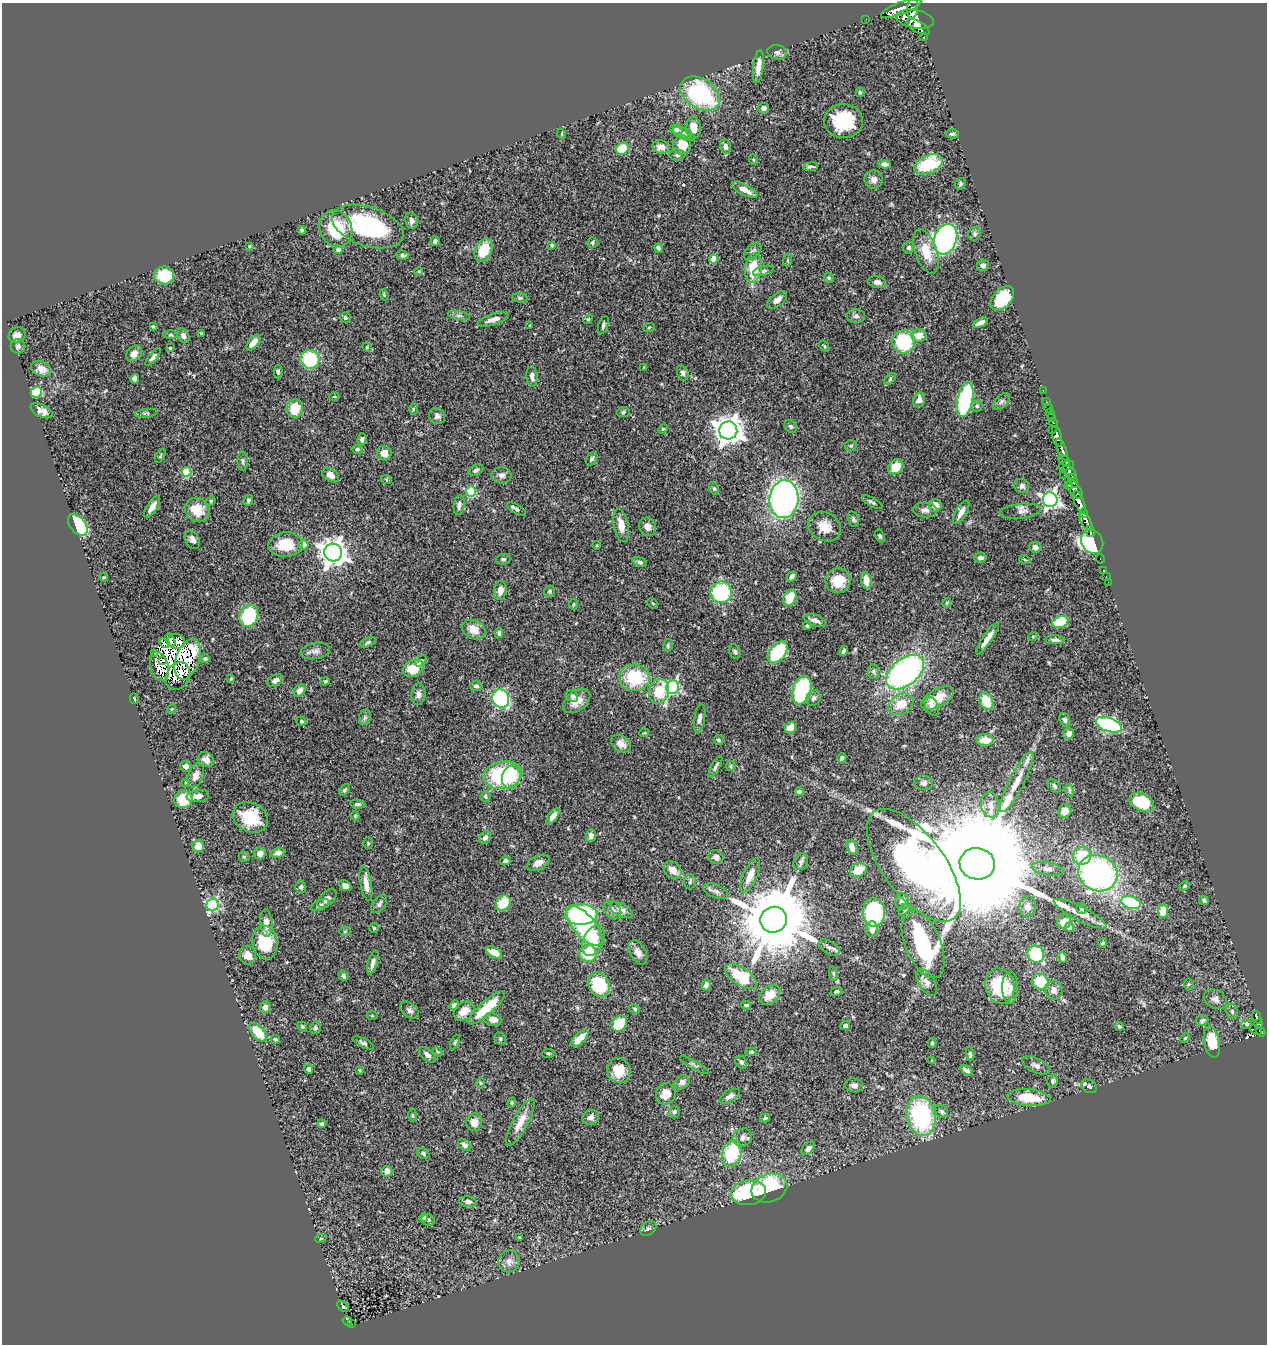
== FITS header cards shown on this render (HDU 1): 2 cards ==
NAXIS1  =                 1265
NAXIS2  =                 1342

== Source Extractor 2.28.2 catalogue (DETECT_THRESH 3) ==
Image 1265 x 1342 px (HDU 1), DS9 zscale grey, 1 PNG px = 1 image px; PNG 1269 x 1346 px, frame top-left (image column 1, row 1342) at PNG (2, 3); each listed source drawn as its Kron ellipse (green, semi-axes under 4 px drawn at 4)
Background 0.925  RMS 0.029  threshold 0.0863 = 3 sigma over >= 5 px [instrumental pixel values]
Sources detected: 432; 6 with non-positive FLUX_AUTO (blend fragments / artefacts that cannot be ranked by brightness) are neither listed nor drawn; the other 426 listed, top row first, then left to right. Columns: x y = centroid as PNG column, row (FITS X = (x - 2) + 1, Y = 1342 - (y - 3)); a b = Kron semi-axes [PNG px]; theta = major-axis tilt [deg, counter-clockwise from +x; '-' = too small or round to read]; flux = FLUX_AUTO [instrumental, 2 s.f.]
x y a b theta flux
901 8 21 6 21 980
913 8 11 5 84 380
866 19 2 2 - 2.5
915 19 19 9 -10 1600
918 27 12 5 -30 840
924 37 4 3 - 59
777 52 10 7 -8 6.4
758 67 16 5 83 18
860 92 5 4 - 3
700 94 21 14 -34 240
763 108 5 5 - 7.6
843 121 19 17 -3 85
693 128 11 7 -86 22
676 130 6 5 - 4.7
562 134 5 3 - 1.5
684 134 12 5 -26 6.7
952 134 6 4 0 3.9
682 145 9 9 - 34
661 147 9 6 -9 13
725 147 7 5 -78 6.5
622 149 6 5 - 55
677 155 8 5 1 4.6
754 160 5 3 - 1.9
884 164 6 4 -5 6.2
929 164 15 9 23 98
811 167 7 3 7 4.1
874 179 9 9 - 9.7
960 184 6 5 - 3.2
745 190 14 5 -27 18
412 221 8 6 -79 7.4
368 226 37 19 -17 230
336 229 19 16 -67 81
302 230 4 4 - 2.8
974 234 7 6 - 4.6
945 239 15 11 71 600
435 241 4 4 - 4.9
592 243 5 5 - 3.6
552 245 4 4 - 2.9
249 246 4 4 - 2.3
659 248 5 3 - 4.4
909 248 6 5 - 4.6
338 250 4 4 - 12
483 250 12 8 65 52
753 251 10 6 45 5.7
926 251 23 11 -71 41
402 255 6 4 -6 4.3
713 259 4 4 - 43
788 260 6 4 72 2.1
983 265 6 5 - 5.8
753 268 15 8 83 63
419 271 4 3 - 1.6
763 271 10 5 13 5.3
164 275 10 9 - 59
829 278 5 4 - 3.3
877 282 9 6 -9 7.9
384 295 6 3 -66 2.2
520 298 7 5 -7 3.4
1002 298 14 9 48 85
777 300 12 6 38 12
459 315 11 4 -11 5.8
856 316 9 7 -3 6.3
345 318 5 5 - 3.3
493 319 16 5 18 13
588 319 5 4 - 2.2
980 323 8 4 27 9.6
530 325 3 2 - 1.1
603 325 9 5 72 5.1
153 327 3 2 - 2.4
649 327 6 3 20 2.2
201 333 3 3 - 2.2
17 335 9 7 32 11
170 335 7 4 1 2.9
919 335 7 6 - 21
183 336 8 5 -58 5.8
904 342 12 11 - 140
253 343 9 5 51 22
18 346 7 7 - 5.5
824 346 6 3 -53 2.1
367 347 5 4 - 2
170 348 3 3 - 2.1
134 354 9 7 43 13
153 357 11 4 51 5.6
310 359 9 9 - 110
644 367 4 3 - 1.6
41 369 10 7 -23 14
278 372 7 4 -88 3.7
683 373 8 5 -73 5.3
532 376 10 5 -85 8.8
135 379 4 4 - 10
890 379 7 4 47 3
1043 390 3 2 - 13
36 392 5 5 - 110
334 397 5 3 - 1.7
919 400 7 6 - 13
965 400 18 7 78 270
1001 401 10 6 45 6.2
1046 402 3 3 - 12
977 406 5 5 - 4.6
1049 408 4 3 - 20
295 409 9 8 - 47
413 409 6 4 89 2.5
42 411 12 6 -25 12
623 412 6 5 - 3.3
146 413 10 4 6 4.3
1051 414 6 3 -81 24
437 416 8 7 - 7.3
1052 418 3 3 - 18
1053 423 4 3 - 29
791 426 7 5 -50 3.8
663 429 5 4 - 2.2
728 430 9 9 - 2300
1052 430 3 2 - 16
1057 436 10 4 -76 610
362 439 6 4 77 5.5
851 446 6 5 - 3.6
357 449 5 4 - 3
1062 449 12 3 -69 340
384 453 7 7 - 16
160 456 7 3 61 2.2
592 459 7 5 59 4.3
1064 460 6 4 -33 78
243 461 10 5 -89 4.7
1066 466 8 4 16 75
896 467 8 7 - 34
476 470 8 5 30 4.2
186 472 5 5 - 92
1070 472 8 4 -42 300
331 475 9 6 -34 15
502 475 10 8 -2 9
1064 475 2 2 - 2.9
386 479 5 3 - 1.9
1073 481 7 3 -71 160
1069 485 4 3 - 81
1022 486 7 7 - 7.1
714 489 7 4 -63 3.1
1075 489 11 5 -53 320
471 492 5 5 - 120
784 499 19 14 84 620
248 500 5 5 - 3.7
1050 500 7 7 - 640
211 501 5 4 - 2.5
872 502 12 3 -30 3.9
1079 502 11 5 -68 970
459 505 10 5 82 8.9
935 505 6 6 - 16
152 507 12 5 58 14
516 509 11 4 -30 4.3
197 510 13 11 -39 39
925 510 12 7 -3 10
1020 511 20 7 6 10
961 512 13 5 60 14
1084 513 5 3 - 190
853 519 8 5 -72 4.2
1086 522 10 5 -63 650
78 525 12 7 -50 130
621 526 16 7 -79 22
648 527 9 8 - 12
825 527 17 14 -29 26
1090 532 5 3 - 86
880 536 7 4 -66 3.4
192 540 10 6 -59 8.4
1092 542 12 10 -60 530
286 545 17 12 3 51
304 545 5 5 - 15
597 545 4 3 - 1.6
1035 547 6 5 - 9.1
333 552 9 8 - 2200
980 558 6 5 - 8
503 559 7 5 2 3.6
1100 559 5 3 - 13
1025 560 5 3 - 2
640 562 7 4 -19 4.9
1104 570 3 2 - 13
1106 576 3 2 - 1.7
104 577 4 3 - 2.3
792 577 5 4 - 7.8
866 580 8 5 -80 25
838 581 12 12 - 40
1108 582 2 2 - 15
500 590 9 6 81 13
550 591 6 5 - 3.9
721 592 11 10 - 130
790 598 8 6 67 41
653 603 6 3 -46 2
947 603 5 3 - 2.1
574 604 5 3 - 1.9
249 616 11 9 67 130
815 620 11 5 -18 8.2
1060 622 8 5 20 57
807 626 4 4 - 2.6
474 630 12 9 -25 22
499 633 5 4 - 4
1033 636 5 3 - 1.7
987 638 19 5 55 16
170 640 7 4 -64 4.8
1055 640 10 4 -1 5
176 641 9 7 -21 2.1
368 642 8 4 25 3.8
164 643 5 3 - 0.77
668 645 6 5 - 3.3
315 651 15 8 10 10
844 651 5 4 - 3.5
735 652 7 5 -66 4.6
778 652 12 7 51 110
155 654 4 2 - 4.2
188 659 21 11 70 42
205 659 4 4 - 4.9
163 660 4 2 - 4.3
421 661 7 4 42 3.4
159 666 15 9 -73 6.3
413 668 11 8 26 46
873 671 7 5 -89 3.9
905 672 22 13 40 510
178 676 14 11 59 29
634 678 15 13 -3 99
231 679 4 3 - 2
275 680 8 5 28 9
325 681 4 4 - 2.8
476 686 6 5 - 5.2
673 687 7 6 - 310
802 690 14 9 73 210
300 691 7 5 45 12
659 691 12 10 73 61
418 694 11 7 87 9.1
572 696 6 5 - 4.6
813 698 8 6 60 6.2
938 698 18 9 29 34
134 699 5 2 - 3
501 699 9 8 - 280
577 701 15 10 37 23
986 701 9 6 -64 46
901 704 13 9 31 33
932 706 10 6 -64 9.2
172 709 5 3 - 1.7
365 717 8 6 74 4.9
700 718 14 5 80 8.1
1065 720 7 5 -71 4.4
301 721 5 4 - 3.1
1109 725 13 7 -19 320
790 728 6 5 - 29
644 733 5 3 - 1.5
1069 734 6 5 - 8.8
719 740 5 4 - 3.8
985 740 8 6 -1 26
621 744 11 7 -34 13
842 758 5 4 - 4.8
206 760 8 7 - 9.8
186 766 5 5 - 9.7
731 766 5 4 - 2.4
715 767 12 3 61 4.6
196 775 13 7 68 14
503 775 19 14 12 180
511 777 12 9 74 34
186 782 4 2 - 1.2
1017 782 34 7 63 32
924 783 9 7 -6 6.5
1054 786 8 5 -46 3.4
345 790 6 4 51 4.2
1069 790 6 4 -72 2.8
799 792 4 4 - 5.1
198 796 11 6 7 12
485 796 5 5 - 3.3
183 799 9 8 - 63
1142 802 12 8 -24 88
358 804 8 4 -5 3.9
990 805 13 9 -80 17
1065 811 7 6 - 15
355 816 4 4 - 1.9
553 816 9 4 54 11
250 817 18 14 -27 57
591 836 6 5 - 7.4
485 838 7 5 55 6.2
368 843 6 4 -88 2.6
198 846 6 6 - 20
852 847 7 5 -70 17
278 853 7 5 11 6.8
260 854 6 6 - 13
1082 856 9 9 - 62
244 857 5 5 - 2.4
716 857 8 6 -30 8.4
505 861 5 4 - 4.6
801 862 8 7 - 5.3
538 863 12 7 26 12
977 864 17 16 - 100000
914 865 67 30 -53 1500
1048 869 16 6 -9 10
673 870 10 7 -45 19
859 870 9 6 27 31
1098 873 20 17 -26 500
750 875 18 7 66 24
690 882 7 6 - 4.5
366 884 17 5 -79 18
345 886 6 4 -32 7.7
1185 886 6 4 40 2.8
301 887 6 5 - 5.7
716 891 13 6 -23 7.5
327 898 11 6 42 9.9
1204 901 5 4 - 5.1
902 902 8 7 - 8.4
503 903 8 7 - 44
1131 903 10 6 -18 120
379 904 10 6 55 5.7
213 905 6 6 - 320
320 905 9 5 25 5.1
1028 907 10 8 79 12
1081 908 5 5 - 3.8
612 910 10 7 -45 9.3
621 910 12 6 -27 8.8
906 911 7 6 - 5.1
1163 911 7 5 89 27
874 912 14 11 -88 190
1080 914 29 7 -27 23
581 915 16 10 3 160
773 920 13 12 - 25000
1064 922 7 6 - 22
266 923 14 6 -85 14
584 926 25 11 -50 300
1069 927 4 4 - 17
374 928 4 4 - 2.1
872 929 7 6 - 11
345 931 5 5 - 2.4
594 941 16 10 66 50
265 942 17 12 -80 65
1103 943 5 3 - 2.3
923 944 36 17 -67 240
829 947 11 6 -34 6.9
494 952 9 5 -29 24
638 952 13 7 -60 13
588 954 9 8 - 67
1036 954 9 8 - 120
248 955 9 8 - 16
1062 957 6 3 -79 6.4
373 963 12 5 74 8.9
833 974 7 3 -81 2.7
343 976 5 4 - 4.2
741 976 18 9 -34 75
927 982 14 8 -58 11
1040 982 8 7 - 61
1189 984 5 5 - 2.8
599 985 13 10 -64 110
706 985 6 4 76 7.1
1000 986 18 14 -74 76
1010 987 16 8 89 16
1054 990 9 8 - 12
836 991 6 4 21 2.6
770 995 12 8 37 28
1215 999 12 9 -29 11
454 1005 5 4 - 5.6
746 1005 5 3 - 2.7
265 1007 6 5 - 9.1
487 1008 24 6 42 63
634 1009 6 4 -29 2.4
410 1010 11 7 -39 7.3
464 1011 11 8 38 22
1232 1011 8 5 -76 4.1
372 1015 5 3 - 1.8
1257 1017 6 3 -69 43
493 1019 9 6 -14 15
1202 1020 6 5 - 5
619 1023 8 7 - 63
1258 1023 4 4 - 47
1246 1024 5 5 - 3
845 1026 4 4 - 6.9
1119 1026 4 4 - 3.9
302 1027 5 4 - 2.6
315 1028 6 5 - 3.6
1256 1030 6 3 -39 8.5
258 1032 11 6 -48 51
1261 1032 5 3 - 86
579 1038 11 5 43 26
1185 1038 5 3 - 2.2
275 1039 5 4 - 3
500 1039 6 5 - 3.4
455 1042 8 4 66 2.5
1212 1042 16 8 -78 49
363 1043 11 4 -27 5.1
932 1043 5 4 - 2.8
438 1052 5 3 - 2.2
751 1052 6 4 1 2.4
548 1053 6 3 8 1.7
970 1054 7 4 -81 3.2
427 1055 10 5 -43 8
932 1061 4 3 - 2
741 1062 7 5 -56 4.8
694 1065 16 3 -31 3.9
1036 1065 15 7 -26 8.9
309 1069 4 4 - 5.1
359 1070 4 3 - 2.1
966 1070 7 4 -32 6.4
619 1071 13 11 -76 38
1053 1081 6 5 - 4
682 1082 8 6 39 9.2
480 1083 5 3 - 1.9
854 1085 9 7 -8 8.2
1089 1086 8 6 -32 6.3
666 1094 11 9 72 24
729 1096 11 5 31 9.1
1029 1098 22 8 -5 52
512 1103 5 4 - 2.4
942 1111 7 5 -46 4.5
674 1112 6 5 - 4.9
412 1115 7 4 90 2.9
921 1116 20 14 -78 230
591 1117 8 7 - 8.6
765 1118 5 4 - 3
474 1122 9 8 - 18
520 1122 26 7 61 27
322 1124 4 3 - 4.3
743 1137 10 8 34 8.9
465 1145 7 5 -38 5.4
808 1148 8 5 47 8
423 1153 6 5 - 4.2
732 1153 13 9 71 110
387 1171 5 5 - 13
769 1188 18 14 20 140
748 1193 17 12 7 150
468 1202 8 5 -6 6
424 1218 4 4 - 2.7
428 1220 7 5 -27 3.8
648 1229 9 6 35 4.9
519 1237 4 2 - 1.3
321 1238 6 3 19 1.8
509 1261 11 10 - 12
343 1306 7 3 -45 2.8
347 1321 5 3 - 21
352 1324 3 2 - 4.4
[6 non-positive-flux detections neither listed nor drawn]